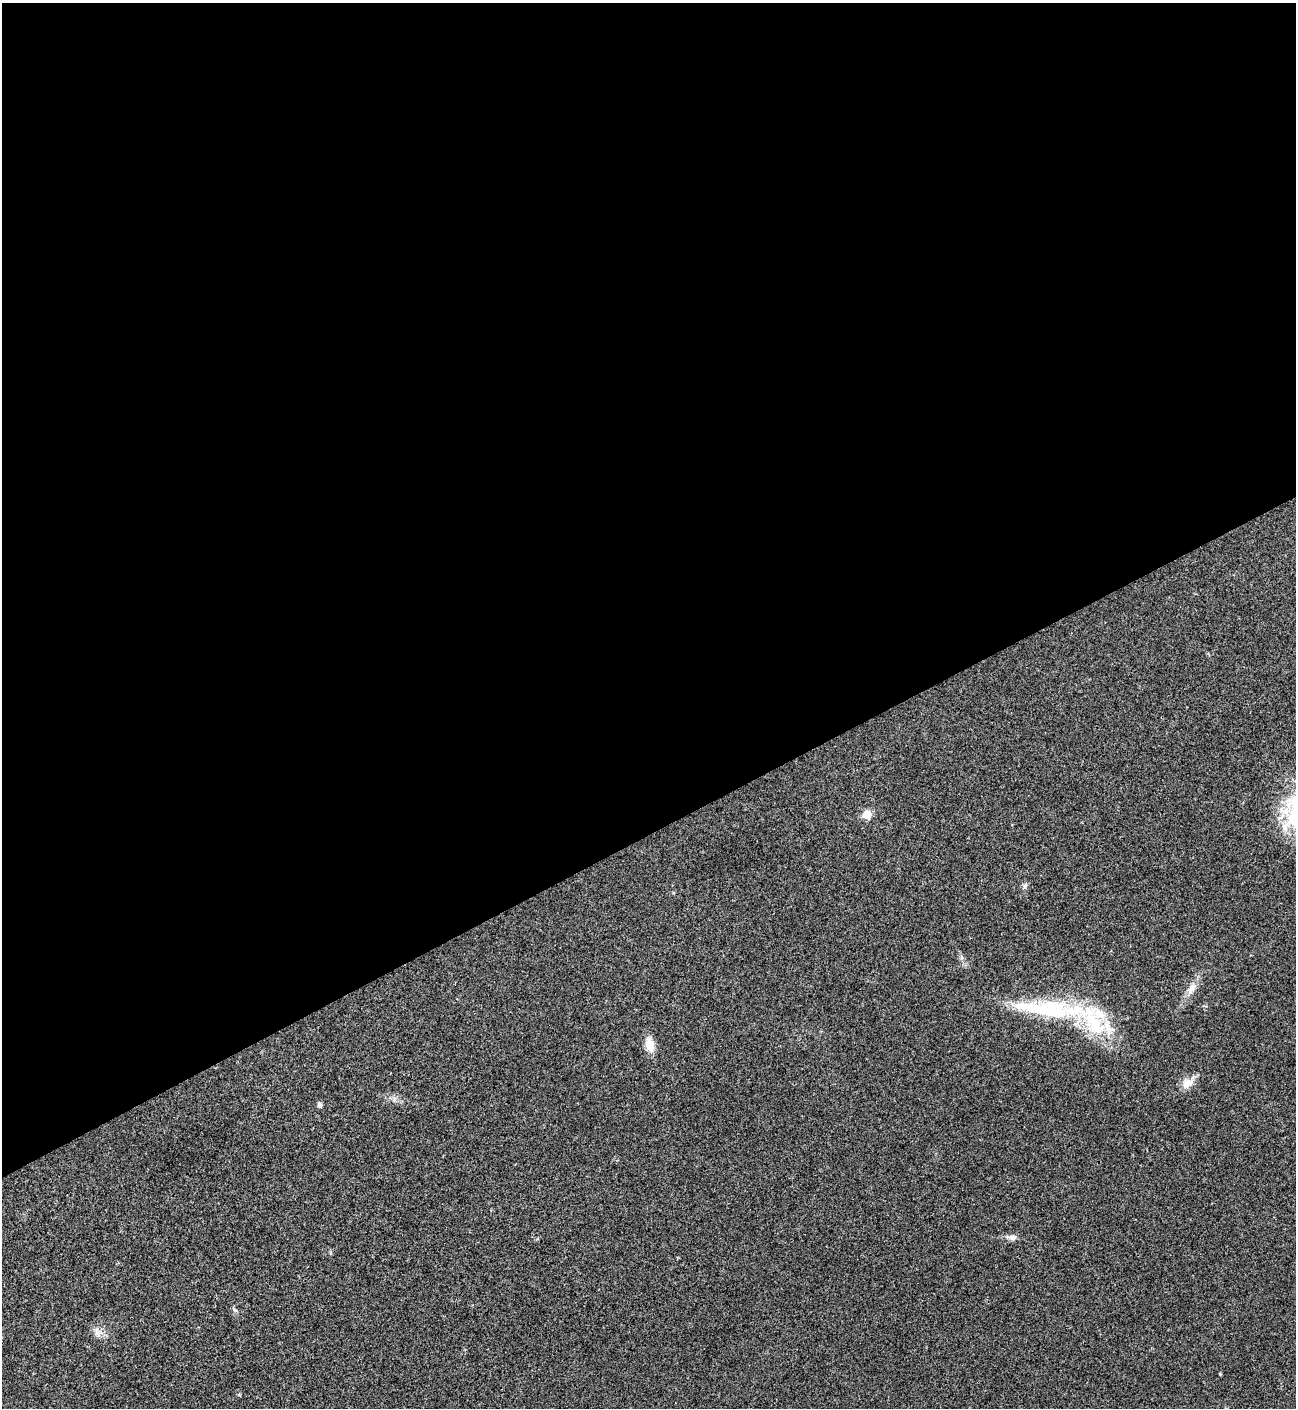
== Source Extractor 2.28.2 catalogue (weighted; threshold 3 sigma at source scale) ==
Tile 2 of 4 x 4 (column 2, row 1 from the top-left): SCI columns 1582-2875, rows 4220-5625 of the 5619 x 5631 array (HDU 1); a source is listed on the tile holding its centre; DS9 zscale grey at full resolution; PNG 1298 x 1410 px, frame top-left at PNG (2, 3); no overlay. Shown black and unused: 59% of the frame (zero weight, under 3 of 4 exposures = <1% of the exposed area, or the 3 px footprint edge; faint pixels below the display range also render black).
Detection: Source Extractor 2.28.2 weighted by HDU 2 'WHT'; one run over the whole footprint, this tile lists its part. Background 0.0201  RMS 0.0039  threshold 0.0176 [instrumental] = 3 sigma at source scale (4.5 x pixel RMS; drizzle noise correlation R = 1.50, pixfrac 1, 0.05/0.05 arcsec/px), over >= 5 px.
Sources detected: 12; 3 inside a brighter listed object's ellipse — not listed separately; the other 9 listed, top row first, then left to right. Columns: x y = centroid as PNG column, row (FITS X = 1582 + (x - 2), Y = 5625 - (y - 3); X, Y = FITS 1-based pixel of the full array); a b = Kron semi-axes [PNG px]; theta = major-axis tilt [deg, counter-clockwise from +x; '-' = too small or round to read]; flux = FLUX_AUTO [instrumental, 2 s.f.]
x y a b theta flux
867 814 6 5 - 9.8
1025 885 8 5 63 0.95
1191 989 18 9 61 3.4
1049 1011 78 27 0 37
650 1045 19 10 -73 4.7
1188 1083 17 10 23 3.9
319 1104 6 6 - 1
1012 1237 11 7 -5 1.9
97 1333 7 6 - 1.4